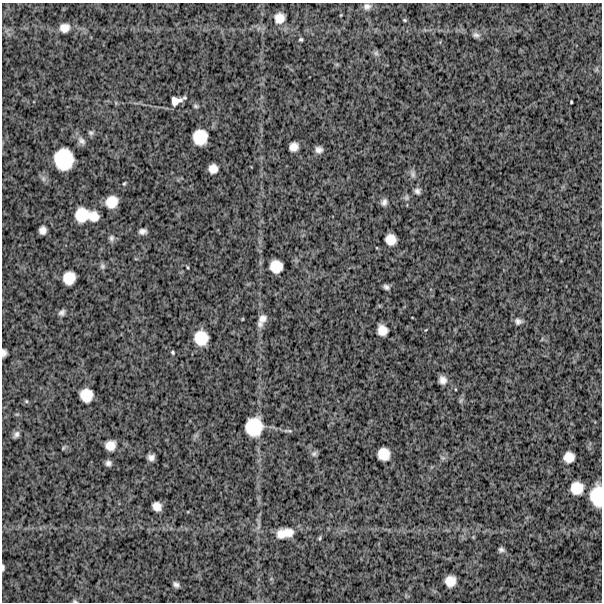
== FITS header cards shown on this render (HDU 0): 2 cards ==
NAXIS1  =                  600
NAXIS2  =                  600

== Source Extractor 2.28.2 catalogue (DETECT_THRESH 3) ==
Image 600 x 600 px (HDU 0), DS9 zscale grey, 1 PNG px = 1 image px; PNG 604 x 604 px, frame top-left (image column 1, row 600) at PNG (2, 3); no overlay
Background 1170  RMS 330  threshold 986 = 3 sigma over >= 5 px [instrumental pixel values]
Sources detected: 65; all 65 listed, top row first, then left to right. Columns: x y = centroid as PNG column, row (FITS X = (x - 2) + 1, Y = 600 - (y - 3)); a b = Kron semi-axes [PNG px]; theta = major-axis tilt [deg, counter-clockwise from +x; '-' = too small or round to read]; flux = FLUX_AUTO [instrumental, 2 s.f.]
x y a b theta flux
367 6 10 9 - 99000
341 15 4 3 - 16000
279 18 11 11 - 230000
405 20 5 4 - 26000
64 28 12 11 - 190000
476 35 10 7 -16 80000
301 39 4 3 - 33000
376 53 7 7 - 54000
176 101 15 9 14 180000
571 102 3 2 - 22000
195 106 6 5 - 37000
91 133 8 6 -10 53000
200 137 13 13 - 480000
81 141 13 8 -48 110000
294 147 8 7 - 160000
319 150 7 6 - 97000
64 159 22 20 -88 860000
213 169 8 8 - 180000
413 174 10 7 -73 77000
124 183 5 3 - 25000
417 191 8 7 - 77000
406 198 8 7 - 56000
112 202 12 10 41 340000
384 202 9 7 69 85000
82 215 14 13 - 460000
94 216 10 10 - 230000
43 230 7 6 - 130000
142 231 7 5 3 90000
111 238 9 7 77 70000
391 239 10 9 - 250000
102 266 9 7 -66 62000
276 266 11 11 - 340000
188 267 5 3 - 21000
69 278 12 11 - 340000
386 287 7 5 -26 65000
62 313 8 7 - 73000
262 318 13 9 47 160000
518 321 9 7 -6 86000
382 330 10 9 - 220000
201 338 13 12 - 460000
173 352 5 4 - 29000
4 353 7 4 89 78000
442 380 7 7 - 130000
86 395 12 11 - 350000
26 401 5 4 - 26000
254 427 18 17 - 680000
16 434 8 5 56 73000
110 445 9 8 - 220000
63 448 6 4 48 27000
314 453 9 6 29 58000
384 454 11 11 - 320000
151 457 6 6 - 97000
569 457 10 9 - 240000
443 458 6 5 - 43000
108 463 6 5 - 70000
577 488 13 12 - 370000
596 496 19 11 -89 610000
157 506 8 8 - 170000
285 533 22 12 9 360000
320 538 7 3 82 29000
501 550 6 5 - 60000
3 567 7 3 90 41000
450 581 10 9 - 260000
176 584 7 5 -35 69000
75 601 6 4 -20 30000
At the frame edge (FLAGS 8, measured only in part): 4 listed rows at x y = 4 353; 596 496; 3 567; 75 601